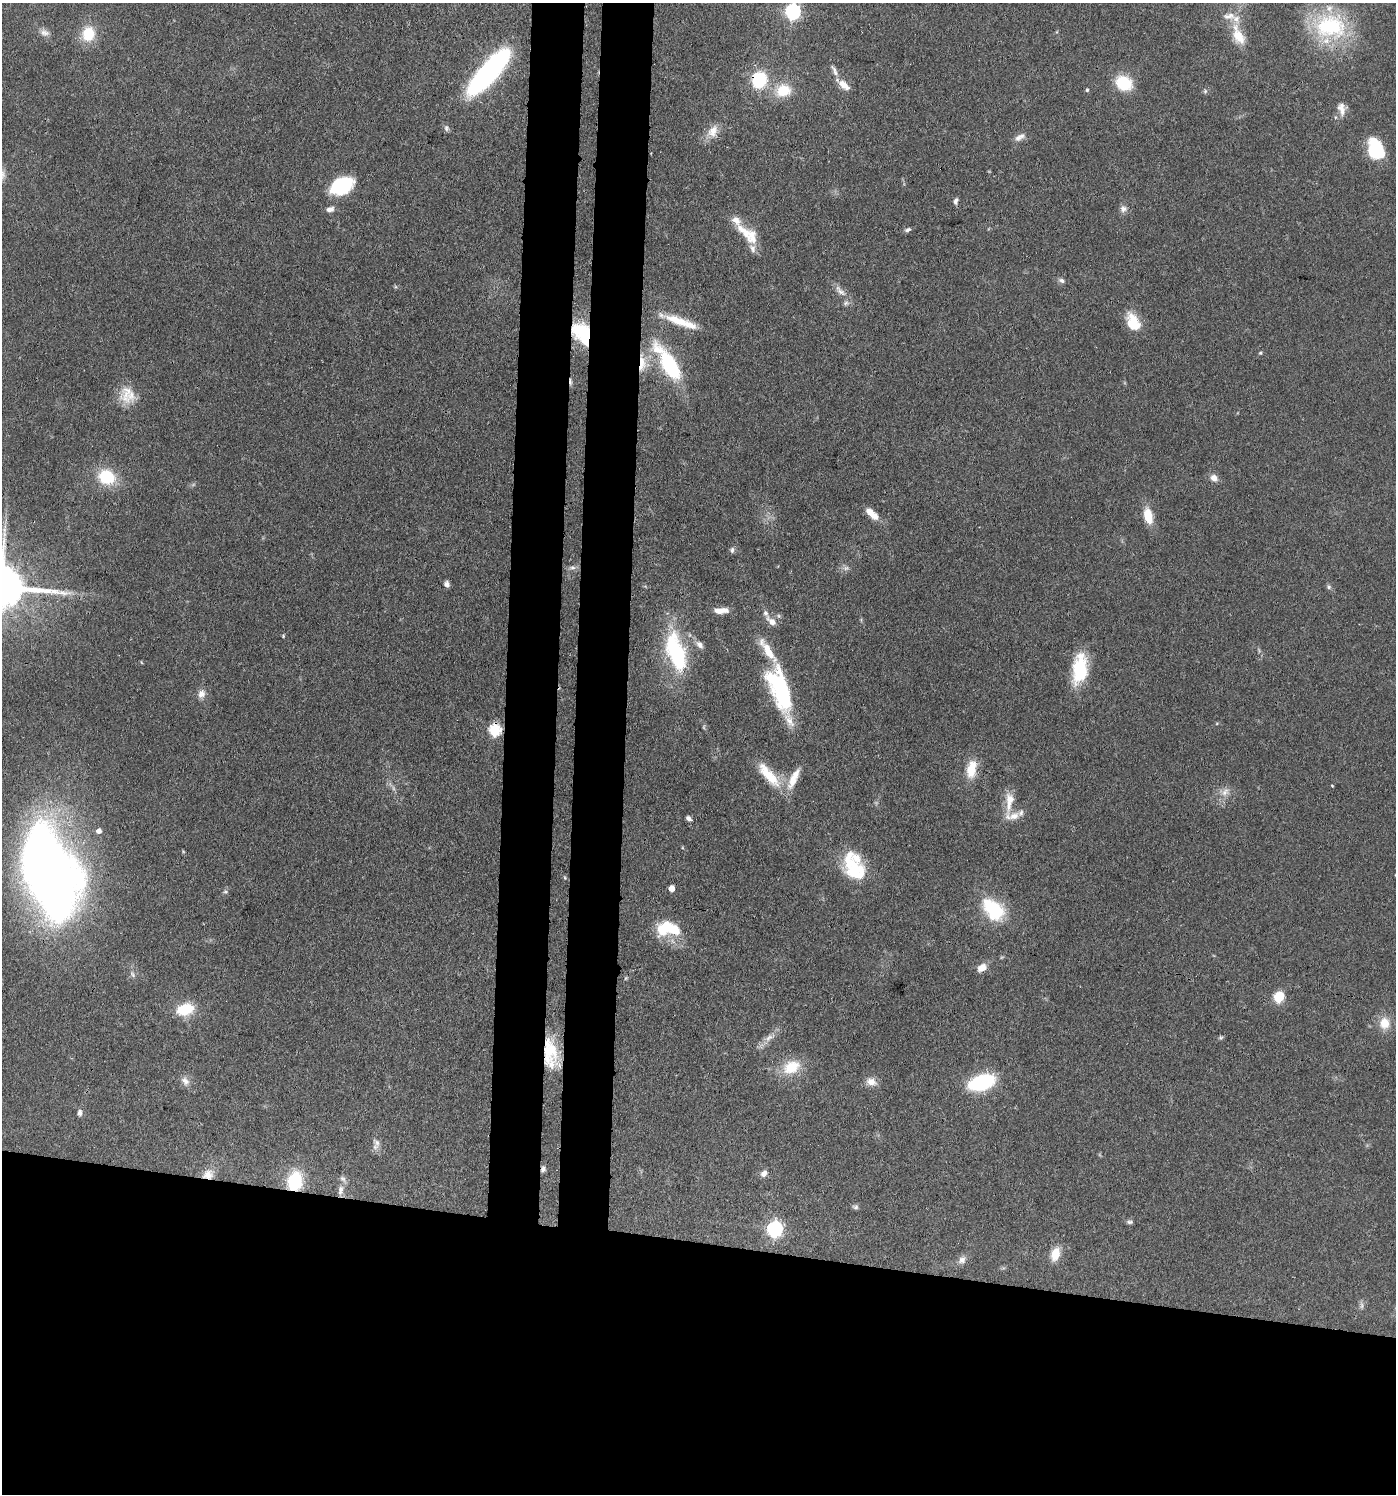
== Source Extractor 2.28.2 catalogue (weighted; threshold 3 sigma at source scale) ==
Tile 8 of 3 x 3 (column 2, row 3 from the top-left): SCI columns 1679-3072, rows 75-1566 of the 4642 x 4621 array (HDU 1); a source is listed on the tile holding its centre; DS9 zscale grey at full resolution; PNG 1398 x 1496 px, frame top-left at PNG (2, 3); no overlay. Shown black and unused: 23% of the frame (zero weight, under 3 of 4 exposures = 9% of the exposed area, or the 3 px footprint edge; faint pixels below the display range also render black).
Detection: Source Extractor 2.28.2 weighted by HDU 2 'WHT'; one run over the whole footprint, this tile lists its part. Background 0.126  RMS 0.0054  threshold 0.0244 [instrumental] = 3 sigma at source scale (4.5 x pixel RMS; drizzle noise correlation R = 1.50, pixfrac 1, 0.05/0.05 arcsec/px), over >= 5 px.
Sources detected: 114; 1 too faint to see at this stretch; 4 inside a brighter object's white glare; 1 cosmic-ray / hot-pixel residue — not listed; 16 inside a brighter listed object's ellipse — not listed separately; the other 92 listed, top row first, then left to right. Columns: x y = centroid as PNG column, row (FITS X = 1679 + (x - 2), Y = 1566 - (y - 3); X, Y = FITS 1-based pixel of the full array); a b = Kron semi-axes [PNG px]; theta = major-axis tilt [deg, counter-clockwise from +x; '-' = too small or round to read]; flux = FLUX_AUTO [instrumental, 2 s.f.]
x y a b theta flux
793 12 7 6 - 130
1330 26 43 32 -2 56
44 33 13 9 -17 3
88 34 18 15 80 15
1238 35 30 14 -66 14
835 71 19 6 -65 3
488 72 48 14 48 150
759 80 13 11 70 33
1124 83 18 14 -28 20
844 85 17 8 -40 5.7
783 90 20 16 22 14
1087 90 5 4 - 0.73
1205 91 6 5 - 0.99
1342 111 15 8 84 3.7
446 128 8 6 -81 1.4
713 131 19 12 60 6.9
1020 137 16 7 33 3.1
1374 148 20 14 -88 24
342 186 24 15 24 33
956 201 9 5 75 1.6
330 209 10 6 12 2.6
1123 209 10 9 - 2.6
908 230 8 5 30 1.3
744 232 39 12 -50 13
1061 280 8 6 -32 1.6
841 292 18 7 -44 4.2
680 321 45 8 -19 14
1133 322 22 14 -73 12
583 332 24 18 -19 28
1260 353 4 4 - 0.63
642 363 24 9 89 9.1
668 363 41 14 -58 53
126 394 28 17 78 12
107 477 20 16 -23 21
1214 478 10 9 - 3.4
872 514 17 7 -42 7
1148 516 17 9 -77 12
732 550 9 5 82 1.4
572 567 8 6 0 1.8
846 568 8 6 22 1.8
446 584 7 6 - 2.1
1329 587 7 5 -1 1.2
721 610 16 6 2 5.7
771 621 16 8 -41 4.1
283 636 4 4 - 0.6
700 645 10 7 -43 2.6
676 652 49 20 -72 50
141 662 5 3 - 0.43
1080 669 34 16 83 28
780 690 56 23 -69 59
201 694 12 9 71 3.7
495 730 6 6 - 56
971 769 24 12 80 11
769 775 41 13 -49 17
793 781 25 11 59 8.7
1332 785 3 3 - 0.51
1225 792 14 8 51 4.1
1009 801 32 10 83 9.2
1021 813 10 7 77 2.1
689 818 7 5 -37 1.7
98 831 5 5 - 2.5
857 870 29 22 -62 21
50 873 62 31 -73 810
565 878 5 3 - 0.57
672 888 5 4 - 6.3
994 909 29 19 -45 31
664 928 23 16 49 16
982 968 12 8 33 5.2
133 974 10 5 -65 1.6
1279 997 8 7 - 16
185 1009 16 11 16 19
1384 1023 15 13 -88 8.7
769 1037 19 7 34 4.5
1221 1038 7 5 8 0.9
549 1050 37 18 -77 26
791 1067 22 16 25 16
185 1081 13 9 -48 3.5
871 1082 14 10 -16 4.5
981 1082 23 13 18 51
80 1113 8 6 89 1.8
377 1143 13 9 -70 3.2
543 1169 7 5 71 1.9
764 1173 8 6 51 2.9
208 1174 16 13 27 6.7
294 1181 16 12 79 33
340 1190 15 7 82 3.9
855 1207 8 6 -7 1.3
1129 1222 9 5 -7 1.3
775 1229 7 6 - 140
1055 1254 15 10 74 8.9
962 1260 11 9 35 2.9
1361 1305 11 4 -85 1.5
Overlapping masked pixels (flux is a lower limit): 8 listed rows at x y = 759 80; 583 332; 642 363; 495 730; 549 1050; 543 1169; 208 1174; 294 1181
Isophote crosses this tile's border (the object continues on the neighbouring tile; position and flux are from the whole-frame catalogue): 2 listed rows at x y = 793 12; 50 873